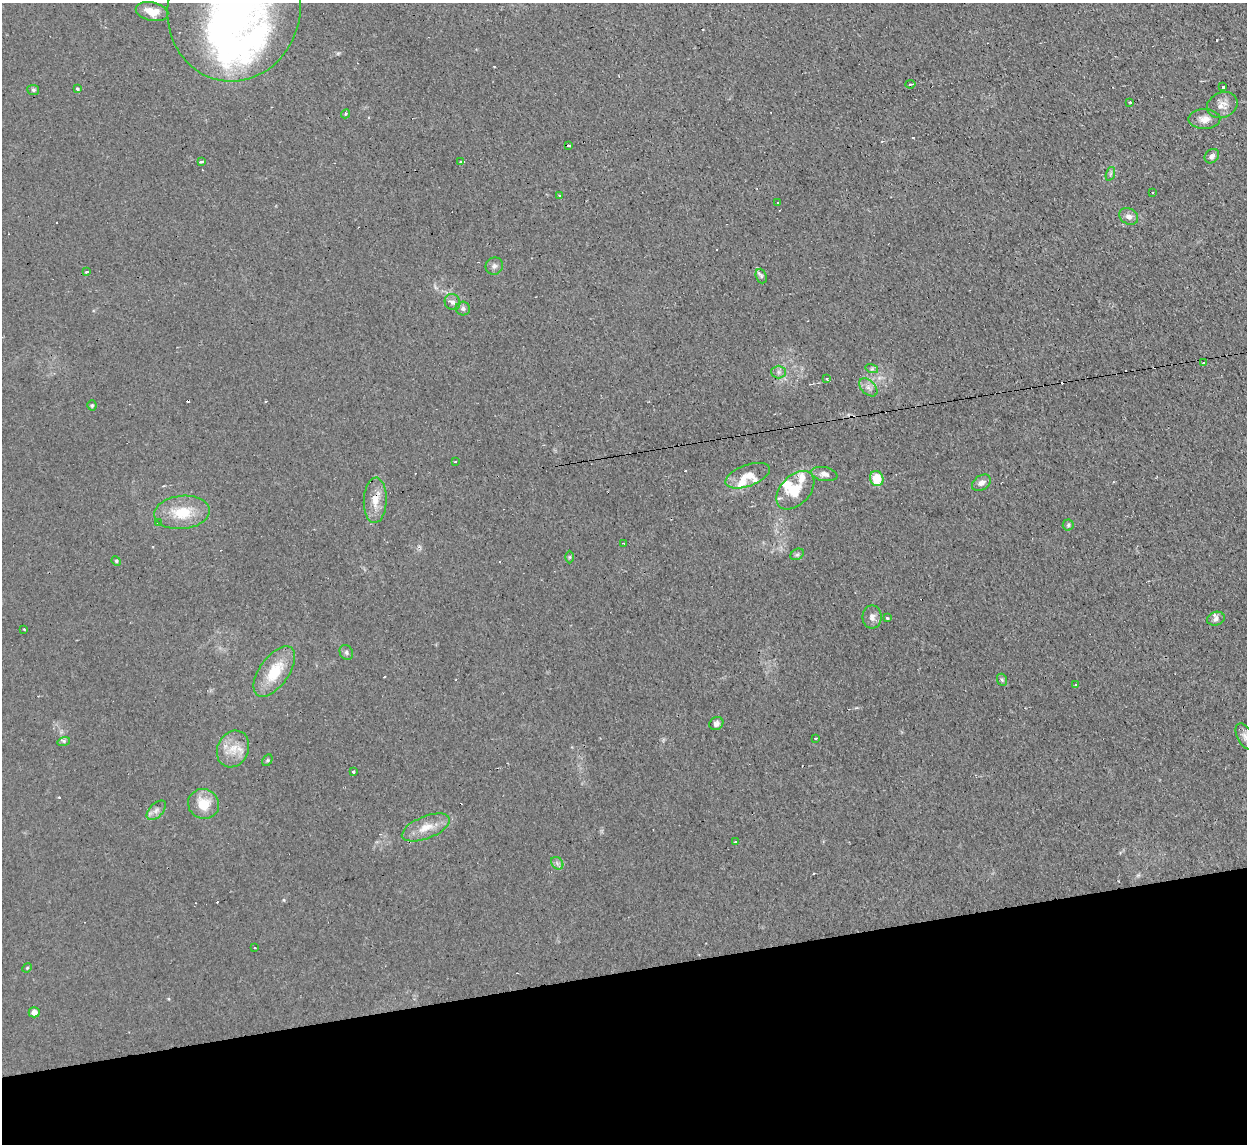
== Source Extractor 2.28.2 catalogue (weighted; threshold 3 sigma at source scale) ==
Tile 14 of 4 x 4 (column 2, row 4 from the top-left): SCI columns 1246-2490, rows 138-1279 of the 4980 x 4962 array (HDU 1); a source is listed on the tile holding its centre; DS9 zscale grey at full resolution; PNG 1249 x 1146 px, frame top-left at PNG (2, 3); each listed source drawn as its Kron ellipse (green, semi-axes under 4 px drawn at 4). Shown black and unused: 15% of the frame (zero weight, under 2 of 3 exposures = <1% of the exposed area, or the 3 px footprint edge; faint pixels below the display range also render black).
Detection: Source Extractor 2.28.2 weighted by HDU 2 'WHT'; one run over the whole footprint, this tile lists its part. Background 0.0276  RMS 0.0044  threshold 0.0199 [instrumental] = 3 sigma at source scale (4.5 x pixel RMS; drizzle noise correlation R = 1.50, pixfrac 1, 0.05/0.05 arcsec/px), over >= 5 px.
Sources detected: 91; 2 inside a brighter object's white glare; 18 cosmic-ray / hot-pixel residue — neither listed nor drawn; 4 inside a brighter listed object's ellipse — not listed separately; the other 67 listed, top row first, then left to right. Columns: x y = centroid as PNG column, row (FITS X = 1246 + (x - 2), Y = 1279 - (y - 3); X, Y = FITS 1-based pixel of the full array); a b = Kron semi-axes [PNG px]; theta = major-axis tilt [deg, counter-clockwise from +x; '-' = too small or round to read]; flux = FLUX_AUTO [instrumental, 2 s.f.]
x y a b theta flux
234 9 73 66 77 210
152 11 16 9 -12 6.9
910 84 5 3 - 0.68
1223 87 3 3 - 2.4
77 89 3 3 - 2.8
33 90 6 5 - 0.92
1130 102 3 3 - 2.6
1222 105 16 12 22 4.1
346 114 5 4 - 0.62
1204 119 16 10 1 3.6
569 145 3 3 - 1.8
1212 156 8 6 42 1.5
202 162 4 3 - 2.5
461 162 3 3 - 0.77
1110 174 7 4 71 0.95
1152 192 3 2 - 0.65
559 195 3 2 - 0.92
778 203 3 2 - 0.52
1129 216 10 7 -28 2.4
494 266 9 8 - 1.7
87 272 3 2 - 1.1
761 276 7 5 -69 0.92
452 302 8 7 - 1.7
463 309 7 7 - 1.3
1203 363 3 3 - 0.79
872 369 6 4 -17 0.84
778 372 7 6 - 1.4
827 378 3 3 - 1.3
868 387 11 6 -45 2.3
92 405 5 4 - 0.69
455 461 3 2 - 0.52
824 474 13 7 -10 2.5
748 476 23 10 20 6.8
877 478 8 6 -72 10
981 483 10 7 33 2.4
795 490 23 14 46 9.3
375 500 23 11 88 6.7
182 512 28 16 6 15
158 523 3 2 - 1.1
1068 525 5 5 - 0.81
623 543 3 2 - 0.6
797 554 7 5 28 0.93
570 557 6 4 90 0.68
116 561 5 4 - 0.55
872 617 12 9 89 2.6
887 618 3 2 - 0.47
1216 619 9 6 18 1.6
24 629 3 3 - 0.58
346 652 8 6 -62 1.2
274 672 29 14 54 16
1002 680 6 5 - 0.85
1075 685 3 3 - 0.59
716 724 7 6 - 1.7
1245 736 14 7 -63 2.5
816 738 3 2 - 0.85
64 741 6 4 16 0.86
233 749 19 15 63 8.3
267 760 6 4 60 0.68
353 771 3 3 - 1.5
203 804 15 15 - 10
156 810 12 7 46 2.3
426 827 25 11 22 7.6
736 842 3 3 - 1.4
557 863 7 5 -47 1.4
255 948 3 2 - 0.47
27 968 5 4 - 0.48
34 1012 5 5 - 3
Isophote crosses this tile's border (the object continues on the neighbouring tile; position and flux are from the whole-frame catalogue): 2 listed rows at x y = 234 9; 1245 736